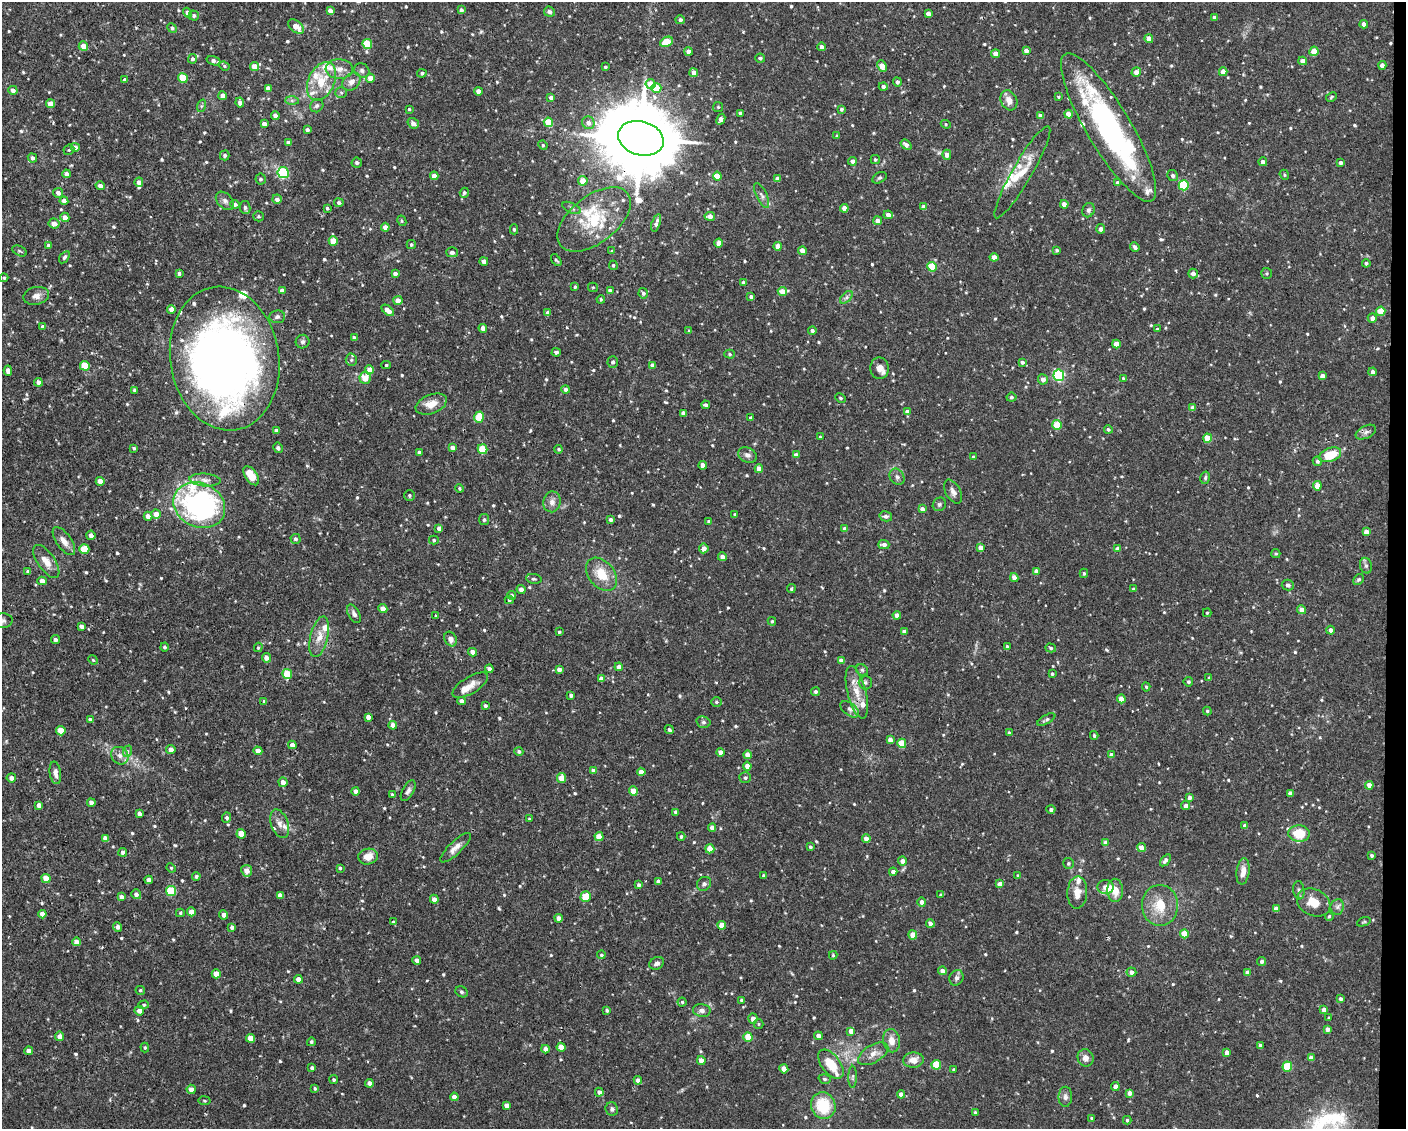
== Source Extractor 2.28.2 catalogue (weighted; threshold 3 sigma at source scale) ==
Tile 6 of 3 x 4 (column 3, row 2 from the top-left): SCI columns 2911-4314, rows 2254-3380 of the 4527 x 4506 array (HDU 1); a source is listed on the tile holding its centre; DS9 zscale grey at full resolution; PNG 1408 x 1131 px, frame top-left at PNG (2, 2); each listed source drawn as its Kron ellipse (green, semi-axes under 4 px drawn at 4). Shown black and unused: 1% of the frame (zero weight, under 2 of 3 exposures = <1% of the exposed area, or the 3 px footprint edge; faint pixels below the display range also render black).
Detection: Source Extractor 2.28.2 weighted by HDU 2 'WHT'; one run over the whole footprint, this tile lists its part. Background 0.0461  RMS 0.0033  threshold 0.0147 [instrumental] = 3 sigma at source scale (4.5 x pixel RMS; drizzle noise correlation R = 1.50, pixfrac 1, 0.05/0.05 arcsec/px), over >= 5 px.
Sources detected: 723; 5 inside a brighter object's white glare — neither listed nor drawn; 33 inside a brighter listed object's ellipse — not listed separately; of the other 685, all 500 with FLUX_AUTO >= 0.4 (the completeness limit of this list) listed and drawn (185 fainter detections not listed), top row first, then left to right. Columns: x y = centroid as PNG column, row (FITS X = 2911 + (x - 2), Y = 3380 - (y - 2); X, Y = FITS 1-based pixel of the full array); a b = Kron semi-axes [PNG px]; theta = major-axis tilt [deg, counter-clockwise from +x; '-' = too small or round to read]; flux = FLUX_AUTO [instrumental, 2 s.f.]
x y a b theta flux
461 10 4 4 - 0.89
330 11 4 4 - 1.6
549 12 5 5 - 0.81
188 13 5 4 - 1.9
928 13 4 4 - 1.6
194 16 5 5 - 0.73
1214 17 3 3 - 0.49
680 20 5 4 - 1
1364 24 4 4 - 1.5
296 27 9 5 -40 3.2
172 28 5 4 - 0.68
1149 39 4 4 - 3.9
666 42 7 4 27 7.3
367 44 5 4 - 13
83 46 5 4 - 2.9
822 47 4 4 - 1.1
688 51 4 4 - 1.7
1026 51 4 4 - 1.8
1314 51 5 4 - 5.3
995 54 4 4 - 3.2
760 58 5 4 - 0.79
193 59 5 4 - 0.8
214 61 7 4 -17 1.3
1303 61 4 4 - 1.7
1382 65 4 4 - 1.8
224 66 5 4 - 0.45
254 66 4 4 - 3.4
882 66 6 4 -64 4.4
605 67 4 3 - 0.47
339 69 14 9 -3 2.7
362 70 8 6 -30 0.98
1136 72 5 4 - 2
1223 72 4 4 - 2.6
422 73 5 4 - 0.67
694 73 4 4 - 2.6
183 78 5 4 - 7.9
370 78 4 4 - 3.7
125 80 4 4 - 0.76
322 81 20 13 64 7.8
351 82 10 8 44 2
897 82 4 4 - 1.1
651 84 5 4 - 4.5
883 86 4 4 - 0.9
268 88 4 4 - 1.7
656 88 5 5 - 7.2
13 90 4 4 - 1.3
478 91 4 4 - 2.3
341 93 6 5 - 0.59
223 96 4 4 - 1.7
1058 97 3 3 - 0.51
1331 97 6 4 31 0.44
551 98 4 4 - 1.8
292 100 7 4 -1 0.69
1009 100 10 8 -63 2.4
240 103 5 4 - 1.5
50 104 4 4 - 3.6
201 106 6 4 70 0.43
317 106 7 6 - 0.87
718 107 5 5 - 0.43
409 109 3 3 - 0.46
841 109 4 4 - 0.62
740 113 4 3 - 0.64
1068 114 4 4 - 3.2
275 115 4 4 - 1.5
1041 116 4 4 - 1.7
721 119 6 4 62 2
548 122 5 4 - 8.2
413 123 6 5 - 1.6
588 123 6 6 - 1.5
264 124 4 4 - 1.8
946 124 5 4 - 0.43
1109 127 85 22 -59 69
307 130 4 3 - 0.98
837 136 3 3 - 0.59
641 138 23 17 -16 3700
288 143 4 4 - 1.4
543 145 5 4 - 0.45
906 145 6 4 -38 1.4
75 147 5 4 - 1.7
69 150 6 5 - 0.43
225 155 5 5 - 0.92
947 155 5 4 - 2
32 158 5 4 - 1
875 159 4 4 - 0.61
852 161 4 4 - 1.3
1263 162 4 4 - 1.3
1340 162 3 3 - 0.96
357 163 5 5 - 0.86
1022 172 53 10 60 6.3
283 173 6 5 - 19
66 174 4 4 - 1.7
1284 175 5 4 - 0.43
434 176 4 4 - 2.7
717 176 4 4 - 4.3
1173 176 5 5 - 1
879 178 7 5 29 0.62
261 179 5 5 - 0.69
777 179 4 4 - 1.6
583 181 4 4 - 4.4
139 182 5 4 - 1.8
1117 183 4 4 - 1.4
1184 185 5 5 - 20
100 186 4 4 - 1.5
58 193 5 4 - 1.4
464 193 5 4 - 0.63
762 195 14 5 -65 1.3
277 199 4 4 - 1.1
64 201 4 4 - 1.9
225 201 11 7 -45 1.2
339 203 4 4 - 0.88
235 204 5 4 - 0.71
1064 204 4 4 - 1.9
924 207 4 4 - 2
245 208 6 5 - 0.82
327 208 3 3 - 0.49
571 208 10 5 -26 0.83
844 208 4 4 - 2.6
1088 210 7 6 - 0.96
888 215 5 4 - 1.9
258 216 5 5 - 0.54
710 216 5 4 - 1.7
65 217 4 4 - 2.1
594 219 43 23 38 16
402 221 5 4 - 0.44
878 221 4 4 - 2
54 223 5 5 - 1.8
656 223 9 4 71 1.3
385 227 4 4 - 2.1
514 229 5 4 - 0.57
1101 229 4 4 - 1.2
333 241 4 4 - 5.7
719 243 4 4 - 2.1
48 245 4 3 - 0.68
411 245 4 4 - 0.61
778 246 4 4 - 3.9
1135 247 5 4 - 0.78
1057 250 4 3 - 0.5
19 251 7 5 -27 0.51
612 251 4 4 - 0.49
802 251 4 4 - 2.8
452 252 6 5 - 0.96
64 257 7 4 56 0.7
994 257 4 4 - 3.3
556 260 7 4 -53 0.55
484 261 4 4 - 1.9
1366 263 4 4 - 0.73
613 265 5 4 - 0.53
932 267 5 4 - 11
179 273 4 3 - 0.81
1267 273 5 5 - 0.51
395 274 4 4 - 1.2
1193 274 5 4 - 1.4
4 278 4 4 - 0.46
743 283 4 3 - 0.82
575 287 4 3 - 0.51
593 287 5 4 - 0.42
282 290 4 4 - 1.7
610 291 4 4 - 1.5
782 292 4 4 - 4.3
643 293 5 4 - 0.85
36 296 13 9 12 2
751 297 4 3 - 0.87
846 297 7 4 45 0.78
601 299 4 3 - 0.43
398 300 5 4 - 2.8
171 309 4 4 - 1.9
388 310 7 4 -40 3
1381 311 5 4 - 7.6
548 313 4 4 - 1.7
277 317 8 6 7 0.94
1372 318 4 4 - 1.7
43 327 4 4 - 0.98
483 328 4 4 - 1.7
1157 329 4 3 - 0.51
689 330 4 4 - 0.44
812 330 4 4 - 0.93
354 337 4 4 - 0.64
302 342 7 7 - 0.88
1116 344 4 4 - 3.8
556 352 4 3 - 0.9
729 354 5 4 - 0.52
225 358 72 54 -81 260
351 360 6 5 - 0.67
613 362 5 5 - 0.88
1022 362 4 4 - 0.94
386 365 5 4 - 0.5
652 365 4 4 - 1.6
85 366 5 4 - 8.8
880 368 11 9 -88 1.9
369 369 4 4 - 2.1
8 371 5 4 - 1.9
1373 372 4 4 - 1.5
1059 375 5 5 - 34
1322 376 4 4 - 1.9
365 378 6 5 - 3.6
1123 378 4 4 - 0.42
1043 379 5 5 - 1.9
38 382 4 4 - 1.7
566 389 4 4 - 1.4
135 390 3 3 - 0.54
1011 397 5 4 - 0.57
840 398 5 4 - 0.44
431 404 16 9 21 4
706 405 4 3 - 0.86
1193 408 4 4 - 1.9
907 412 4 4 - 1.4
683 413 4 4 - 1.5
479 417 6 5 - 9.6
750 418 3 3 - 0.53
1057 425 5 5 - 9.7
1108 429 4 4 - 0.63
276 431 4 4 - 1.2
1366 432 11 6 26 1.2
820 437 3 3 - 0.41
1208 438 4 4 - 6.6
452 447 4 4 - 1.5
134 448 3 3 - 0.55
278 448 5 4 - 0.72
482 449 5 4 - 11
559 449 4 3 - 0.42
420 452 4 3 - 0.94
747 455 9 7 -27 1.3
796 455 4 4 - 1.7
1330 455 11 6 20 9.2
973 457 3 3 - 0.58
1317 461 5 4 - 0.67
703 465 4 4 - 2.2
759 469 4 4 - 3.5
251 476 11 6 -56 4.3
897 477 8 7 - 1.1
1205 478 6 4 76 0.58
205 480 16 6 -4 2
100 481 4 4 - 2.2
1317 486 4 4 - 4
459 488 4 4 - 0.45
953 492 13 7 -61 1.7
409 495 5 5 - 0.56
552 502 10 8 81 1.7
939 504 7 6 - 0.71
199 505 27 22 -25 69
922 509 4 4 - 1.7
156 514 5 4 - 2.9
735 514 3 3 - 0.41
148 516 4 4 - 1.8
886 516 6 5 - 0.99
484 520 5 5 - 0.64
611 520 4 4 - 0.92
709 521 4 3 - 1.1
439 528 4 4 - 1.5
845 529 4 4 - 1.6
1366 532 4 4 - 2
91 535 5 4 - 1.2
296 539 5 5 - 0.64
434 540 5 4 - 0.54
64 541 16 7 -55 2.5
884 545 5 4 - 1.7
980 547 4 4 - 2
704 548 5 4 - 2
84 549 5 4 - 6.3
1118 549 4 4 - 2
1276 553 4 4 - 0.48
722 557 4 4 - 1.8
46 561 19 8 -55 3.5
1366 566 8 6 -74 0.79
28 571 4 4 - 0.58
1036 571 4 4 - 1.7
1084 573 5 4 - 0.52
602 574 18 13 -50 7
1014 577 4 4 - 1.8
534 579 8 5 -9 0.56
1359 579 6 4 44 0.55
42 581 4 4 - 2.3
1288 585 6 5 - 0.87
521 589 4 4 - 1.7
791 589 4 4 - 0.47
1134 589 4 4 - 0.61
512 595 4 4 - 0.66
509 600 4 4 - 0.45
383 609 4 4 - 2.7
1302 610 4 4 - 2.4
1207 613 4 4 - 0.42
354 614 10 5 -62 1.1
897 615 4 4 - 1.9
436 616 4 4 - 0.42
2 621 10 7 3 1.2
772 621 4 4 - 0.42
81 626 4 4 - 1
1331 630 4 4 - 1.7
559 632 3 3 - 0.45
904 632 4 4 - 1.5
319 637 21 8 76 3.7
451 639 8 6 -64 1.6
55 640 4 4 - 0.87
164 647 4 4 - 0.59
258 647 5 4 - 0.46
1007 647 4 3 - 0.87
1051 648 5 4 - 0.52
472 652 4 4 - 2.1
266 658 5 4 - 1.8
93 660 5 4 - 0.4
841 660 4 4 - 2
619 667 4 4 - 1.8
489 669 4 4 - 1.3
559 669 4 4 - 1.8
862 670 6 5 - 0.6
287 674 5 5 - 9
1052 674 4 3 - 0.54
1209 678 4 3 - 0.79
601 679 4 4 - 1.9
865 682 7 6 - 0.74
1188 682 5 4 - 0.7
470 685 20 8 31 2.9
1146 687 4 4 - 0.47
816 691 5 4 - 0.64
857 692 27 9 -76 5.3
571 695 4 3 - 0.83
1121 699 4 4 - 4.1
264 701 4 3 - 0.43
462 701 4 4 - 1.6
716 702 5 4 - 0.55
485 706 3 3 - 0.64
850 709 11 6 -37 1.3
1207 711 4 4 - 0.46
368 717 4 4 - 1.8
90 719 4 3 - 0.8
1046 719 10 4 29 0.64
703 722 7 5 -15 0.73
393 725 4 4 - 2.3
669 730 5 4 - 0.65
61 731 5 4 - 6.1
1009 733 4 3 - 0.74
1094 735 4 3 - 0.52
890 740 4 4 - 1.9
902 743 5 4 - 8.4
292 745 4 4 - 1.6
171 749 5 4 - 1.7
128 751 6 4 72 0.51
258 751 4 4 - 2.4
519 751 4 4 - 0.66
721 752 4 4 - 1.9
747 755 4 4 - 2.4
1111 755 4 4 - 1.7
120 756 9 8 - 1.8
747 766 4 4 - 2.8
593 771 4 4 - 1.7
641 772 4 4 - 2.2
55 773 11 5 -81 1.7
11 778 5 4 - 1.5
561 778 5 4 - 3.6
745 778 6 5 - 0.8
283 782 4 4 - 2
1369 785 4 4 - 2.4
356 791 4 4 - 1.8
408 791 11 5 61 1.1
633 791 4 4 - 4.1
1290 793 4 4 - 1.5
392 794 4 3 - 0.41
1189 797 4 4 - 1.3
91 803 4 4 - 1.3
39 805 4 4 - 1.6
1186 806 4 4 - 1.7
1051 809 4 4 - 0.81
675 812 4 3 - 0.67
139 814 4 4 - 1.2
227 818 5 4 - 0.83
530 819 4 4 - 0.68
280 824 15 8 -70 2.1
1245 826 4 4 - 2.1
712 828 4 4 - 1.8
241 834 5 4 - 5.3
1299 834 11 8 -3 8.3
681 836 4 3 - 0.55
599 837 4 4 - 5.2
105 838 4 4 - 1.7
866 839 4 4 - 3.1
1105 843 4 4 - 2.1
810 847 4 3 - 0.61
1141 847 5 4 - 2.6
455 848 20 6 44 2.4
710 849 4 4 - 5.4
123 852 4 4 - 0.93
1371 855 3 3 - 0.63
368 857 10 8 12 3.7
1165 860 7 4 52 1.2
902 861 4 4 - 1.7
1068 863 5 5 - 0.58
171 868 5 4 - 0.41
340 868 3 3 - 0.48
247 871 6 5 - 2.1
1243 871 13 6 82 2.7
893 872 4 4 - 1.7
763 875 3 3 - 0.47
196 876 4 4 - 0.57
1018 876 4 3 - 0.76
46 878 5 4 - 4.1
149 880 4 4 - 1.8
658 881 4 3 - 0.79
704 884 7 6 - 1
1000 884 4 4 - 2.4
639 885 3 3 - 0.7
1105 887 8 7 - 1.6
1115 890 11 8 -88 3.6
1299 890 9 5 -82 0.87
171 891 5 5 - 15
1077 892 16 10 87 3.3
136 894 5 4 - 1.2
280 895 4 4 - 1.8
941 895 4 3 - 0.52
121 897 4 4 - 1.5
586 897 5 5 - 8.8
434 899 4 4 - 1.7
922 902 4 4 - 1.8
1314 903 17 13 -26 5.2
1160 905 20 18 -90 8.3
1337 907 8 6 82 1.1
1276 909 4 4 - 1.9
191 912 4 4 - 3.3
180 913 4 4 - 0.45
42 914 4 4 - 1.9
224 915 4 4 - 1.7
1329 916 4 4 - 0.46
559 918 4 4 - 1.7
393 922 4 4 - 0.43
1364 922 7 4 19 0.43
930 923 4 4 - 1.8
722 925 4 4 - 4
117 927 5 4 - 0.99
232 927 4 3 - 0.97
1184 934 4 4 - 5.3
913 935 4 4 - 4.6
76 942 4 4 - 2.6
601 955 4 4 - 0.53
833 955 4 4 - 0.42
417 961 4 4 - 1.4
1262 961 4 4 - 1
657 963 8 6 30 1.1
942 971 4 4 - 1.9
1131 972 5 4 - 1.7
1247 973 4 4 - 1.6
216 974 4 4 - 4.3
957 978 8 7 - 0.97
298 979 4 4 - 1.9
140 990 5 4 - 0.51
461 992 6 5 - 0.63
1340 999 4 4 - 0.82
741 1000 4 3 - 0.56
682 1002 4 4 - 0.49
144 1005 5 4 - 0.47
607 1010 3 3 - 0.56
1324 1010 4 4 - 2
139 1011 5 4 - 1.8
702 1011 9 6 -7 1.4
1329 1018 3 3 - 0.49
753 1019 5 4 - 2.1
758 1024 5 4 - 0.44
1327 1029 4 4 - 1.5
851 1031 4 4 - 2.6
60 1036 4 4 - 1.8
818 1036 4 4 - 2
748 1037 4 4 - 6.2
250 1038 4 4 - 4.2
891 1041 11 8 -79 3.1
311 1042 4 4 - 0.51
1260 1045 3 3 - 0.98
145 1047 5 4 - 0.4
561 1047 4 4 - 3.6
546 1049 4 4 - 1.9
29 1051 4 4 - 1.9
1227 1053 4 4 - 1.7
873 1054 17 8 30 2.9
1086 1058 9 8 - 1.9
1311 1058 4 4 - 1.7
701 1060 4 4 - 2.3
913 1060 10 7 5 3.3
831 1064 17 9 -53 7.1
936 1065 5 5 - 9.4
1287 1067 5 5 - 12
312 1068 4 4 - 0.89
784 1069 4 4 - 4.7
954 1069 3 3 - 0.45
853 1077 11 4 89 0.75
825 1079 6 4 -16 0.57
334 1080 4 4 - 0.59
638 1080 4 4 - 2.1
369 1083 4 4 - 1.6
1115 1086 4 4 - 1.9
315 1088 3 3 - 0.49
191 1089 5 4 - 1.8
599 1092 4 4 - 1.3
1129 1093 4 4 - 1.7
901 1094 4 4 - 1.7
454 1097 4 4 - 2.3
1065 1097 10 7 89 1.2
205 1101 6 4 -8 0.43
506 1105 4 4 - 1.7
823 1106 13 12 - 12
612 1109 7 6 - 0.78
975 1113 3 3 - 0.73
1092 1118 3 3 - 0.51
1127 1120 4 3 - 0.51
Overlapping masked pixels (flux is a lower limit): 3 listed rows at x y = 641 138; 225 358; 722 925
Isophote crosses this tile's border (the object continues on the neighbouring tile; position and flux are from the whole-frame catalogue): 1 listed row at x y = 2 621